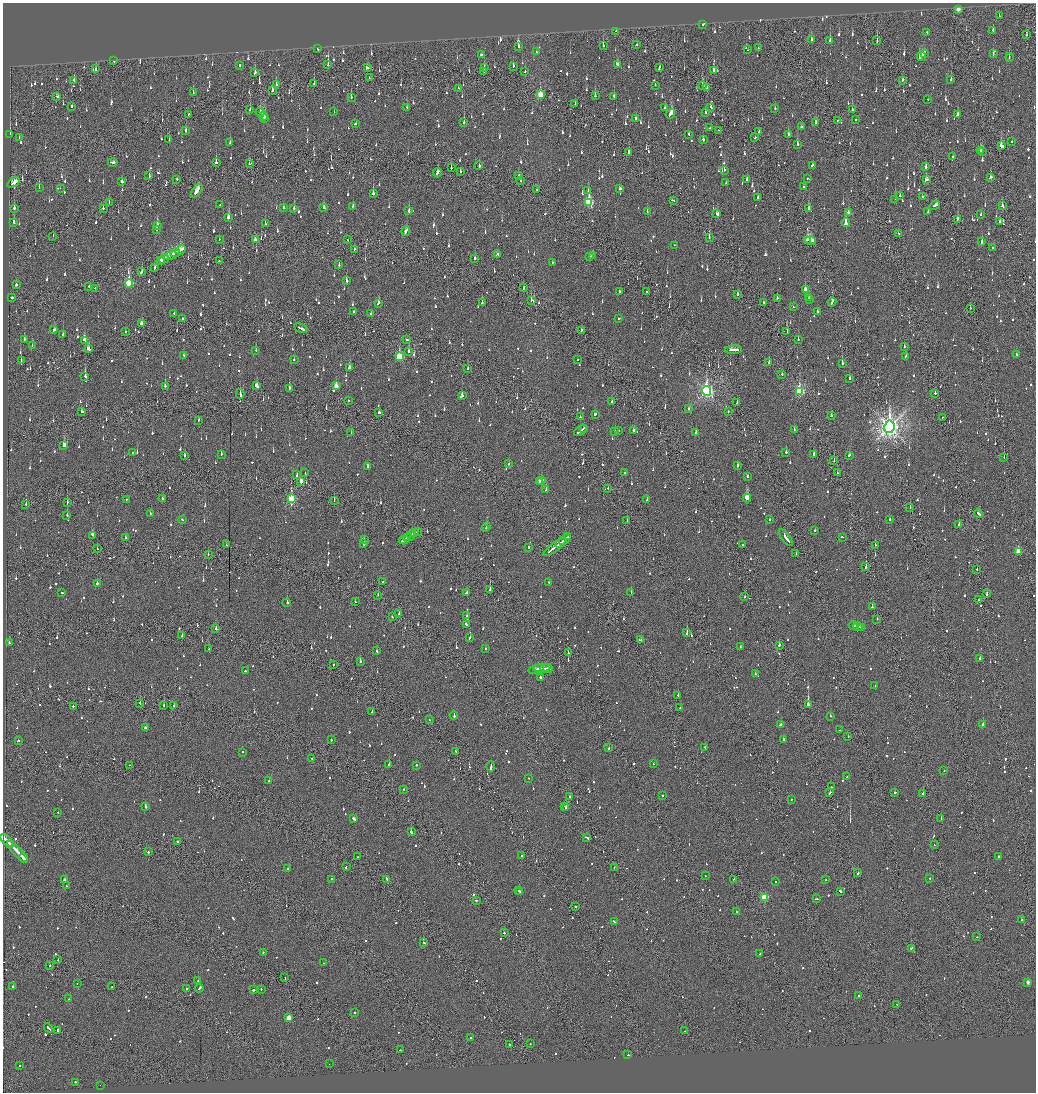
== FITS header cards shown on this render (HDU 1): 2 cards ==
NAXIS1  =                 2067
NAXIS2  =                 2180

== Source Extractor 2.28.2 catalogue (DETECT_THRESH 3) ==
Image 2067 x 2180 px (HDU 1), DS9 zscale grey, zoomed out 1/2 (1 PNG px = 2 x 2 image px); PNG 1038 x 1094 px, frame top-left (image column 2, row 2179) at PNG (3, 3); each listed source drawn as its Kron ellipse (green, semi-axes under 4 px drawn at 4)
Background -0.108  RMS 0.066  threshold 0.198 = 3 sigma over >= 5 px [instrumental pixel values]
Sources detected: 1810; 98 cannot appear on this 1/2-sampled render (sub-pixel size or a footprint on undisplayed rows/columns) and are neither listed nor drawn; of the other 1712, the 500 brightest by FLUX_AUTO listed and drawn (1212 fainter detections omitted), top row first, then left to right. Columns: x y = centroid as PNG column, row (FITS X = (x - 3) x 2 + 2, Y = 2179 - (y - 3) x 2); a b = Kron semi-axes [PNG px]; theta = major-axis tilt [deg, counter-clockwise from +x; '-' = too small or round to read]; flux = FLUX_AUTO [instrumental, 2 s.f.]
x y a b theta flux
958 9 2 2 - 150
999 16 3 1 - 130
703 24 3 2 - 340
616 31 2 1 - 110
993 31 3 2 - 110
927 32 2 2 - 320
1026 34 3 2 - 79
812 40 3 2 - 130
830 40 3 2 - 240
877 41 3 1 - 110
637 44 2 1 - 260
603 45 3 2 - 140
518 47 2 2 - 73
758 48 2 1 - 85
318 49 2 2 - 86
748 50 2 2 - 70
536 52 2 2 - 100
924 54 4 3 - 140
993 54 2 2 - 93
481 55 2 2 - 600
1009 56 2 2 - 73
921 57 4 2 - 370
1009 58 2 2 - 120
114 61 2 2 - 100
617 64 3 3 - 89
328 65 3 2 - 300
240 66 2 2 - 310
513 66 3 2 - 63
367 68 2 2 - 160
484 68 2 2 - 180
659 68 3 2 - 120
96 69 3 1 - 210
714 70 4 2 - 200
525 71 2 2 - 130
484 72 2 2 - 88
255 73 3 2 - 79
369 78 2 2 - 68
951 79 3 2 - 120
74 80 3 2 - 82
902 80 2 1 - 290
314 83 3 1 - 110
276 84 3 1 - 170
655 85 2 2 - 63
703 86 3 2 - 170
706 87 3 2 - 94
458 88 2 2 - 73
272 90 4 2 - 69
193 93 3 2 - 82
540 95 4 3 - 350
57 96 2 2 - 69
595 96 3 2 - 150
614 96 2 2 - 140
351 97 3 2 - 72
928 99 2 2 - 100
575 104 3 2 - 87
72 106 2 2 - 170
407 107 2 2 - 67
711 107 3 2 - 80
665 108 3 2 - 70
775 109 2 2 - 120
250 110 3 2 - 77
852 110 2 2 - 98
260 112 4 3 - 280
334 112 2 2 - 250
705 112 3 2 - 72
189 114 3 2 - 100
671 114 5 2 - 350
957 115 3 2 - 63
263 116 4 2 - 230
265 119 3 2 - 210
636 119 2 2 - 210
838 120 2 2 - 82
856 120 2 2 - 120
356 123 2 2 - 420
464 123 3 2 - 260
816 123 3 2 - 120
801 127 2 2 - 70
710 128 3 2 - 81
718 130 2 1 - 72
185 131 2 2 - 120
759 132 3 2 - 110
10 134 3 2 - 130
689 134 2 2 - 83
788 135 3 2 - 130
755 137 2 1 - 80
19 138 2 1 - 120
169 139 2 2 - 69
703 139 3 2 - 96
1012 142 2 2 - 86
230 143 3 2 - 90
798 144 2 2 - 330
1001 146 4 2 - 590
980 151 3 2 - 190
982 151 2 2 - 69
629 152 3 3 - 170
953 157 2 2 - 86
113 162 5 2 - 180
216 163 3 2 - 300
249 164 2 2 - 76
813 165 3 2 - 110
479 166 2 2 - 270
926 167 3 2 - 240
451 168 2 1 - 75
724 170 2 2 - 68
437 172 4 2 - 150
460 172 2 2 - 64
519 175 3 2 - 92
149 176 3 2 - 77
990 177 3 2 - 130
807 178 2 2 - 140
177 179 3 2 - 160
520 180 2 2 - 230
747 180 3 2 - 87
926 180 3 2 - 86
122 181 2 2 - 600
13 182 7 2 36 3200
726 183 2 2 - 110
803 186 2 2 - 66
39 187 4 2 - 81
60 188 2 1 - 65
620 189 3 2 - 72
537 190 2 2 - 90
197 191 8 2 55 340
588 191 3 2 - 120
373 194 3 2 - 210
900 196 3 2 - 110
922 196 2 2 - 130
758 198 3 2 - 70
895 199 3 2 - 200
674 200 2 1 - 120
109 202 2 1 - 73
589 202 4 3 - 1100
220 205 2 2 - 70
935 205 6 2 30 320
353 206 2 2 - 78
1002 206 2 2 - 93
283 207 2 2 - 100
14 208 2 2 - 280
103 208 2 2 - 63
294 208 2 2 - 94
324 208 3 2 - 82
808 209 3 2 - 130
409 211 3 2 - 95
647 211 2 2 - 100
928 212 2 1 - 130
849 213 3 2 - 330
717 214 3 2 - 110
981 214 2 2 - 63
228 218 3 2 - 290
957 219 3 2 - 92
999 221 2 2 - 72
14 222 4 2 - 79
846 222 4 2 - 720
265 224 3 2 - 100
157 225 3 2 - 470
156 229 3 2 - 150
406 231 5 2 - 120
898 233 2 2 - 70
53 236 2 1 - 160
709 237 3 1 - 110
219 239 2 1 - 160
255 240 3 2 - 89
348 240 2 1 - 71
807 240 4 4 - 410
811 241 5 2 - 640
982 242 4 2 - 150
675 245 2 2 - 83
993 247 2 2 - 84
354 249 3 1 - 72
180 250 5 2 - 400
175 253 5 2 - 360
498 254 3 2 - 110
171 255 8 2 27 420
592 256 3 3 - 84
589 257 2 2 - 120
475 258 3 2 - 290
164 259 5 2 - 220
161 261 4 2 - 190
219 261 2 2 - 81
552 263 2 2 - 74
339 264 3 2 - 89
154 268 3 2 - 84
142 272 3 2 - 290
346 281 2 2 - 440
129 283 4 3 - 870
16 285 2 2 - 94
89 286 2 2 - 110
524 287 4 1 - 110
95 288 2 1 - 68
805 290 3 2 - 240
619 291 3 2 - 110
646 291 2 1 - 73
738 294 2 2 - 130
12 297 2 2 - 240
777 298 2 2 - 290
809 298 2 2 - 120
531 300 2 1 - 160
810 300 2 1 - 140
763 302 2 1 - 230
832 302 4 2 - 180
378 303 3 2 - 150
482 303 2 2 - 120
793 307 2 1 - 100
970 308 2 2 - 82
353 312 2 2 - 460
817 312 2 2 - 72
174 313 2 2 - 73
371 313 2 2 - 220
183 318 2 2 - 240
618 318 2 1 - 76
141 323 3 3 - 79
301 328 7 2 -26 340
54 330 3 2 - 69
581 330 2 2 - 79
787 331 2 2 - 120
125 332 3 2 - 64
63 335 2 2 - 200
24 339 2 2 - 240
798 339 2 2 - 170
84 340 4 2 - 240
407 340 2 2 - 220
32 346 2 2 - 81
904 347 2 2 - 97
88 349 3 2 - 270
256 350 2 2 - 98
733 350 8 2 3 320
409 352 3 2 - 210
184 355 2 2 - 83
1016 355 2 2 - 80
906 356 2 2 - 110
399 357 4 3 - 790
21 360 2 1 - 110
294 360 2 2 - 110
578 360 2 2 - 67
769 362 2 2 - 190
842 363 2 2 - 73
349 368 3 2 - 180
468 368 2 2 - 83
782 374 2 2 - 65
85 376 3 2 - 220
850 378 2 2 - 130
165 386 3 2 - 230
256 386 3 2 - 160
336 386 3 3 - 150
289 388 2 2 - 230
706 391 5 4 - 3800
800 391 4 3 - 1300
935 393 2 2 - 190
240 394 5 2 - 270
462 396 3 2 - 330
349 401 2 2 - 85
611 402 2 2 - 150
737 403 2 2 - 97
688 409 2 2 - 150
82 412 3 2 - 110
379 412 2 2 - 69
728 412 2 1 - 66
595 414 3 2 - 120
831 415 2 2 - 68
580 417 2 2 - 74
942 417 2 1 - 94
198 420 3 1 - 75
889 427 6 5 - 9200
583 429 4 1 - 160
794 429 2 2 - 120
580 431 7 2 36 340
615 431 3 2 - 69
619 431 2 2 - 93
634 431 3 2 - 140
351 432 2 1 - 140
696 432 3 2 - 75
64 445 2 2 - 600
786 452 2 2 - 140
133 453 2 2 - 220
221 454 2 2 - 63
813 455 2 2 - 210
849 455 3 2 - 110
185 456 2 2 - 86
1004 457 2 1 - 93
834 461 2 1 - 110
509 464 2 2 - 110
737 465 3 2 - 300
367 466 2 2 - 150
305 473 2 1 - 220
625 473 2 2 - 97
837 473 2 1 - 72
297 475 3 2 - 66
747 476 2 2 - 68
541 480 3 2 - 120
301 481 3 2 - 140
539 481 2 2 - 84
608 488 2 2 - 72
546 490 2 2 - 140
163 498 2 2 - 91
747 498 4 2 - 1600
126 499 2 1 - 71
291 499 4 3 - 940
647 500 2 2 - 85
334 501 2 1 - 95
67 502 2 2 - 150
26 504 2 1 - 220
910 508 2 1 - 64
978 513 5 2 - 190
150 514 2 2 - 88
67 515 2 2 - 120
769 519 2 2 - 160
890 519 2 2 - 76
182 520 3 2 - 65
627 521 2 2 - 67
959 525 2 2 - 150
487 527 2 2 - 200
486 528 2 2 - 82
815 530 2 2 - 79
417 531 2 2 - 99
415 533 4 1 - 140
93 535 4 2 - 250
410 536 7 1 34 290
568 537 4 1 - 200
786 537 10 2 -54 470
842 537 2 2 - 290
125 538 2 2 - 110
407 538 3 2 - 340
364 540 4 1 - 130
404 540 5 2 - 220
565 540 6 2 36 290
561 542 6 2 36 390
364 544 3 2 - 150
226 545 2 2 - 66
742 545 2 2 - 120
875 545 2 2 - 140
529 547 3 2 - 110
555 547 13 2 37 570
97 549 2 1 - 84
1018 551 3 2 - 300
208 554 2 1 - 69
796 554 2 1 - 94
866 566 3 1 - 140
977 569 2 1 - 63
383 582 2 2 - 67
549 582 2 2 - 87
97 583 2 2 - 110
490 590 2 2 - 500
631 592 2 2 - 180
62 593 2 2 - 69
467 593 2 2 - 110
987 594 3 2 - 93
378 595 2 2 - 340
744 597 2 1 - 110
978 600 2 1 - 89
355 602 2 1 - 170
287 603 2 2 - 280
872 607 2 2 - 93
399 614 2 2 - 370
467 616 2 2 - 93
392 617 2 1 - 140
877 619 2 1 - 64
466 624 3 2 - 85
853 625 4 2 - 140
858 626 5 2 - 130
862 628 2 2 - 160
216 629 2 2 - 130
687 633 3 2 - 370
182 635 3 2 - 130
470 637 3 2 - 100
640 640 4 2 - 84
9 643 2 2 - 140
779 645 2 2 - 100
740 647 2 2 - 79
486 648 2 2 - 71
209 649 2 1 - 120
377 651 2 2 - 180
568 653 2 2 - 65
980 658 2 2 - 81
360 661 2 2 - 170
333 665 2 2 - 110
542 668 8 1 3 170
547 668 6 1 0 180
536 669 8 2 16 230
245 671 2 2 - 79
755 674 2 2 - 93
540 677 2 2 - 230
875 686 2 1 - 160
678 695 2 2 - 100
140 703 3 1 - 170
164 705 2 1 - 300
808 705 2 2 - 3400
73 706 2 2 - 68
174 706 2 1 - 120
680 708 2 1 - 81
372 712 2 2 - 250
454 715 4 2 - 180
830 716 2 2 - 110
429 720 2 2 - 86
780 725 3 2 - 120
983 725 2 2 - 330
145 727 2 2 - 190
840 730 2 1 - 240
848 737 2 2 - 85
331 740 2 2 - 67
784 740 3 2 - 330
18 741 2 2 - 130
705 747 2 2 - 100
609 748 2 2 - 89
455 751 2 2 - 74
243 752 2 2 - 68
312 759 2 2 - 70
389 764 2 2 - 190
653 764 2 2 - 69
130 765 2 1 - 69
416 765 2 2 - 82
491 766 5 2 - 230
944 770 2 2 - 130
847 776 2 2 - 89
528 778 2 2 - 64
269 781 2 2 - 230
831 787 2 2 - 75
404 789 2 1 - 160
830 792 2 1 - 190
895 792 2 2 - 95
923 794 2 2 - 180
663 795 2 2 - 86
570 797 2 2 - 200
792 799 2 2 - 72
564 806 2 1 - 69
145 807 2 2 - 370
566 808 2 2 - 430
58 812 2 2 - 70
941 818 2 2 - 280
354 819 4 2 - 230
411 832 2 2 - 240
587 837 4 2 - 130
7 840 8 2 -46 440
177 842 2 2 - 110
11 845 4 2 - 190
934 845 2 1 - 66
17 852 14 2 -46 620
148 852 2 2 - 100
521 856 2 2 - 87
998 856 2 2 - 300
358 857 2 1 - 65
23 858 5 2 - 270
346 867 3 2 - 83
614 867 2 1 - 75
288 869 2 2 - 78
858 873 2 2 - 210
705 876 2 1 - 67
930 878 2 2 - 94
332 879 2 2 - 77
386 879 3 2 - 110
734 879 2 2 - 98
64 880 2 2 - 180
826 880 2 2 - 140
775 882 2 2 - 93
66 886 2 2 - 82
518 891 2 2 - 89
840 891 3 2 - 590
520 892 2 2 - 90
764 897 3 3 - 620
816 899 3 2 - 130
476 900 2 2 - 81
575 906 2 2 - 390
736 911 2 2 - 110
1021 920 2 1 - 72
614 921 3 2 - 140
504 933 2 2 - 120
977 937 2 2 - 73
424 942 2 2 - 76
911 948 2 2 - 140
263 953 2 2 - 63
760 954 2 2 - 190
58 960 2 2 - 65
323 963 2 2 - 71
50 965 2 1 - 70
285 978 2 1 - 76
198 981 2 2 - 87
1028 982 2 2 - 74
77 983 2 1 - 93
13 987 3 2 - 120
112 987 2 1 - 86
186 988 2 2 - 100
199 988 4 2 - 140
261 989 2 2 - 68
253 990 2 2 - 560
859 995 2 2 - 68
69 999 2 2 - 65
897 1005 2 2 - 75
355 1013 2 1 - 220
289 1018 3 3 - 280
48 1028 5 2 - 170
57 1030 2 2 - 270
685 1031 2 2 - 74
471 1037 2 2 - 73
509 1044 2 2 - 100
530 1044 2 1 - 65
400 1050 2 2 - 84
628 1055 2 2 - 130
329 1064 2 1 - 120
20 1065 2 2 - 83
75 1082 2 2 - 77
100 1085 2 1 - 120
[1212 fainter detections neither listed nor drawn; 98 sub-pixel or undisplayed-footprint detections neither listed nor drawn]